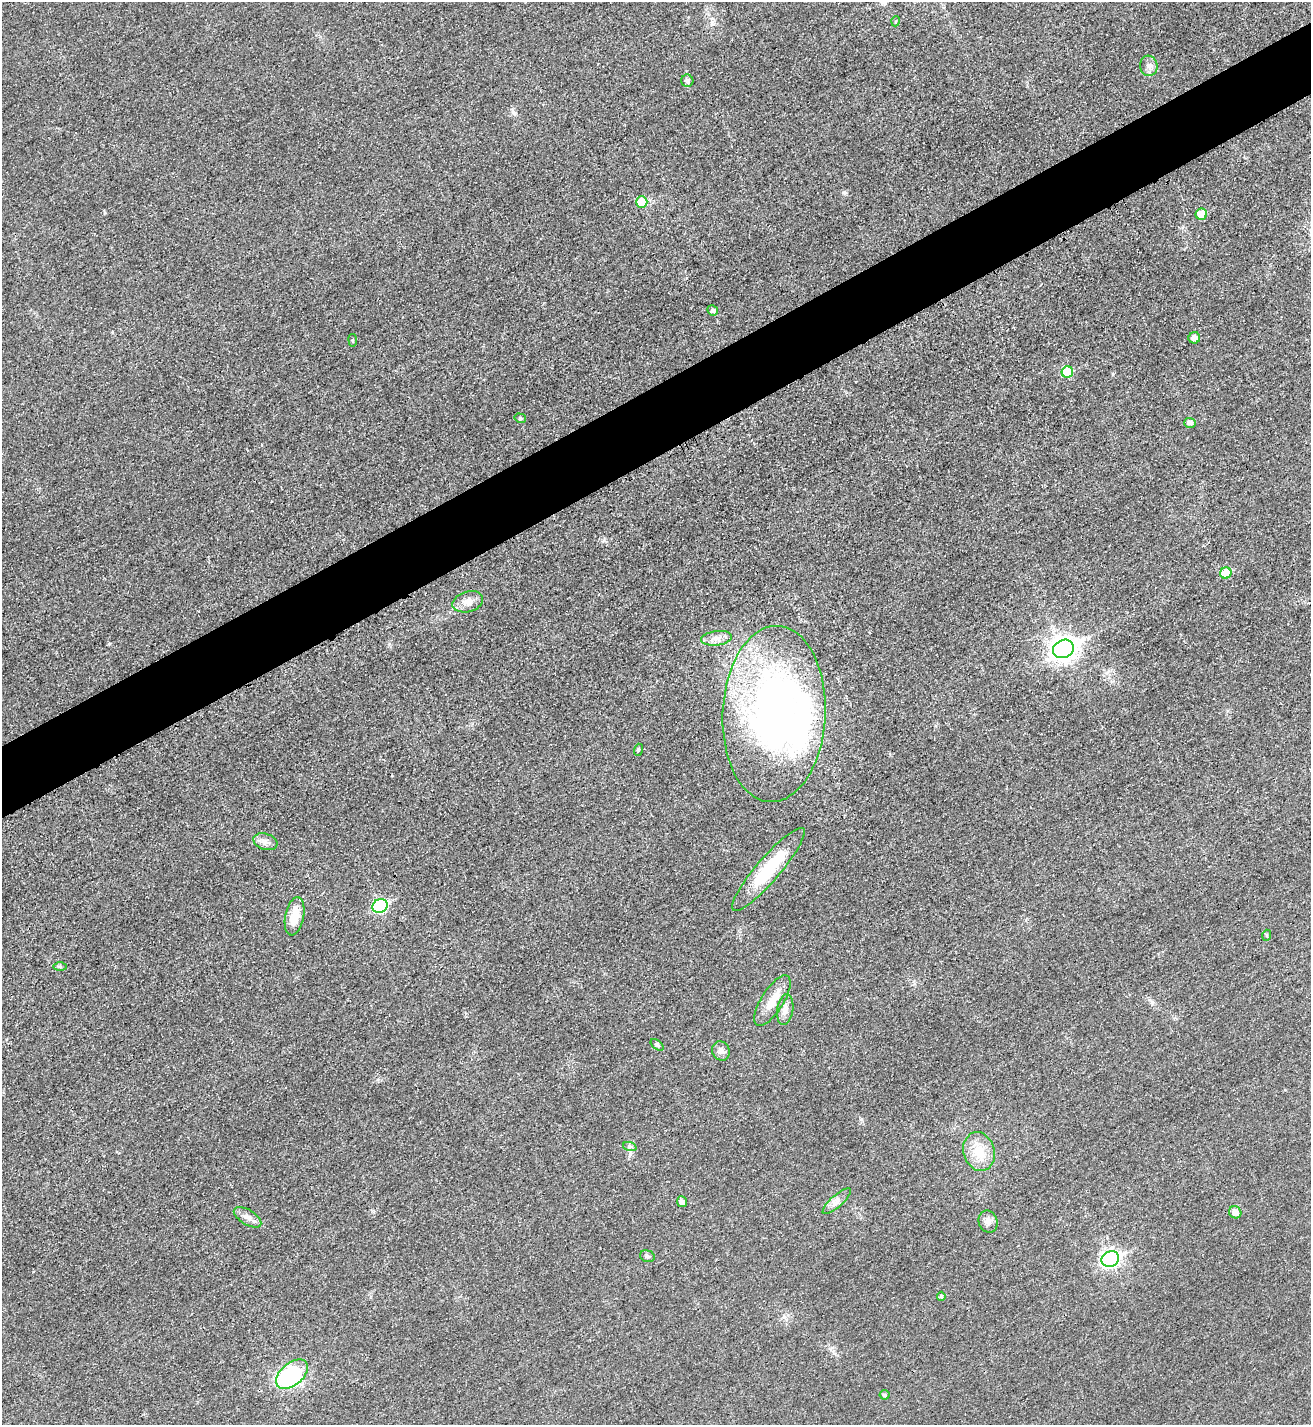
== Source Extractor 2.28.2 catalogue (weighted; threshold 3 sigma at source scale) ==
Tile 10 of 4 x 4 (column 2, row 3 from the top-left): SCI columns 1474-2782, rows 1440-2862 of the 5701 x 5713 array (HDU 1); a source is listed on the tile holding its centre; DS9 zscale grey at full resolution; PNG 1313 x 1427 px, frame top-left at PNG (2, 2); each listed source drawn as its Kron ellipse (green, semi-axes under 4 px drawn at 4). Shown black and unused: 5% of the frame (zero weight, under 3 of 4 exposures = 1% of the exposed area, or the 3 px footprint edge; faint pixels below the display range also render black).
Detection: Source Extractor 2.28.2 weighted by HDU 2 'WHT'; one run over the whole footprint, this tile lists its part. Background 0.0167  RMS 0.0057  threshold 0.0258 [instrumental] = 3 sigma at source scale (4.5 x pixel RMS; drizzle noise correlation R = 1.50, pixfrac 1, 0.05/0.05 arcsec/px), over >= 5 px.
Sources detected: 41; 2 inside a brighter object's white glare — neither listed nor drawn; the other 39 listed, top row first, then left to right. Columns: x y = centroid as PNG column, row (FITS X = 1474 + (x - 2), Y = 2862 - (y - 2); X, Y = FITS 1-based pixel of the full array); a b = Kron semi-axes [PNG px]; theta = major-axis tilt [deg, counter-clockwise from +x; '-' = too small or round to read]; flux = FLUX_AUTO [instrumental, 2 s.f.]
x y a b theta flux
896 21 5 3 - 0.63
1149 66 10 9 - 3
687 81 6 6 - 1.8
642 202 5 5 - 17
1201 214 6 5 - 11
713 310 5 5 - 1.8
1194 338 6 5 - 4.2
353 340 6 3 -82 0.74
1067 372 6 5 - 17
520 418 6 4 -15 0.96
1190 423 6 5 - 2.6
1226 573 6 5 - 16
468 602 15 10 17 5.1
717 638 15 7 8 4.3
1063 649 11 9 26 470
774 714 88 51 87 270
638 750 6 3 72 0.67
265 842 12 8 -18 3.3
768 869 54 12 49 34
380 906 8 7 - 66
295 916 19 9 79 11
1267 935 5 3 - 0.68
60 966 6 4 0 0.96
772 1001 29 11 58 9.4
785 1010 15 8 81 3.9
657 1045 7 4 -37 0.83
721 1051 10 8 -62 2.9
630 1147 7 4 -19 1.1
979 1152 20 15 -75 12
837 1201 18 6 42 3.4
682 1202 5 5 - 2.6
1235 1212 6 6 - 4.1
247 1217 15 7 -32 3.5
988 1222 11 9 -67 3.1
647 1256 7 5 -18 1.3
1110 1259 9 7 30 180
941 1296 4 4 - 1.1
292 1374 18 11 40 57
884 1395 5 5 - 1.1
Unlisted compact peaks at least as high as the median listed source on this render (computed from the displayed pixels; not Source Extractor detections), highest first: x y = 513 112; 844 192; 604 540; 109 644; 105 213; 1152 1002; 861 1119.